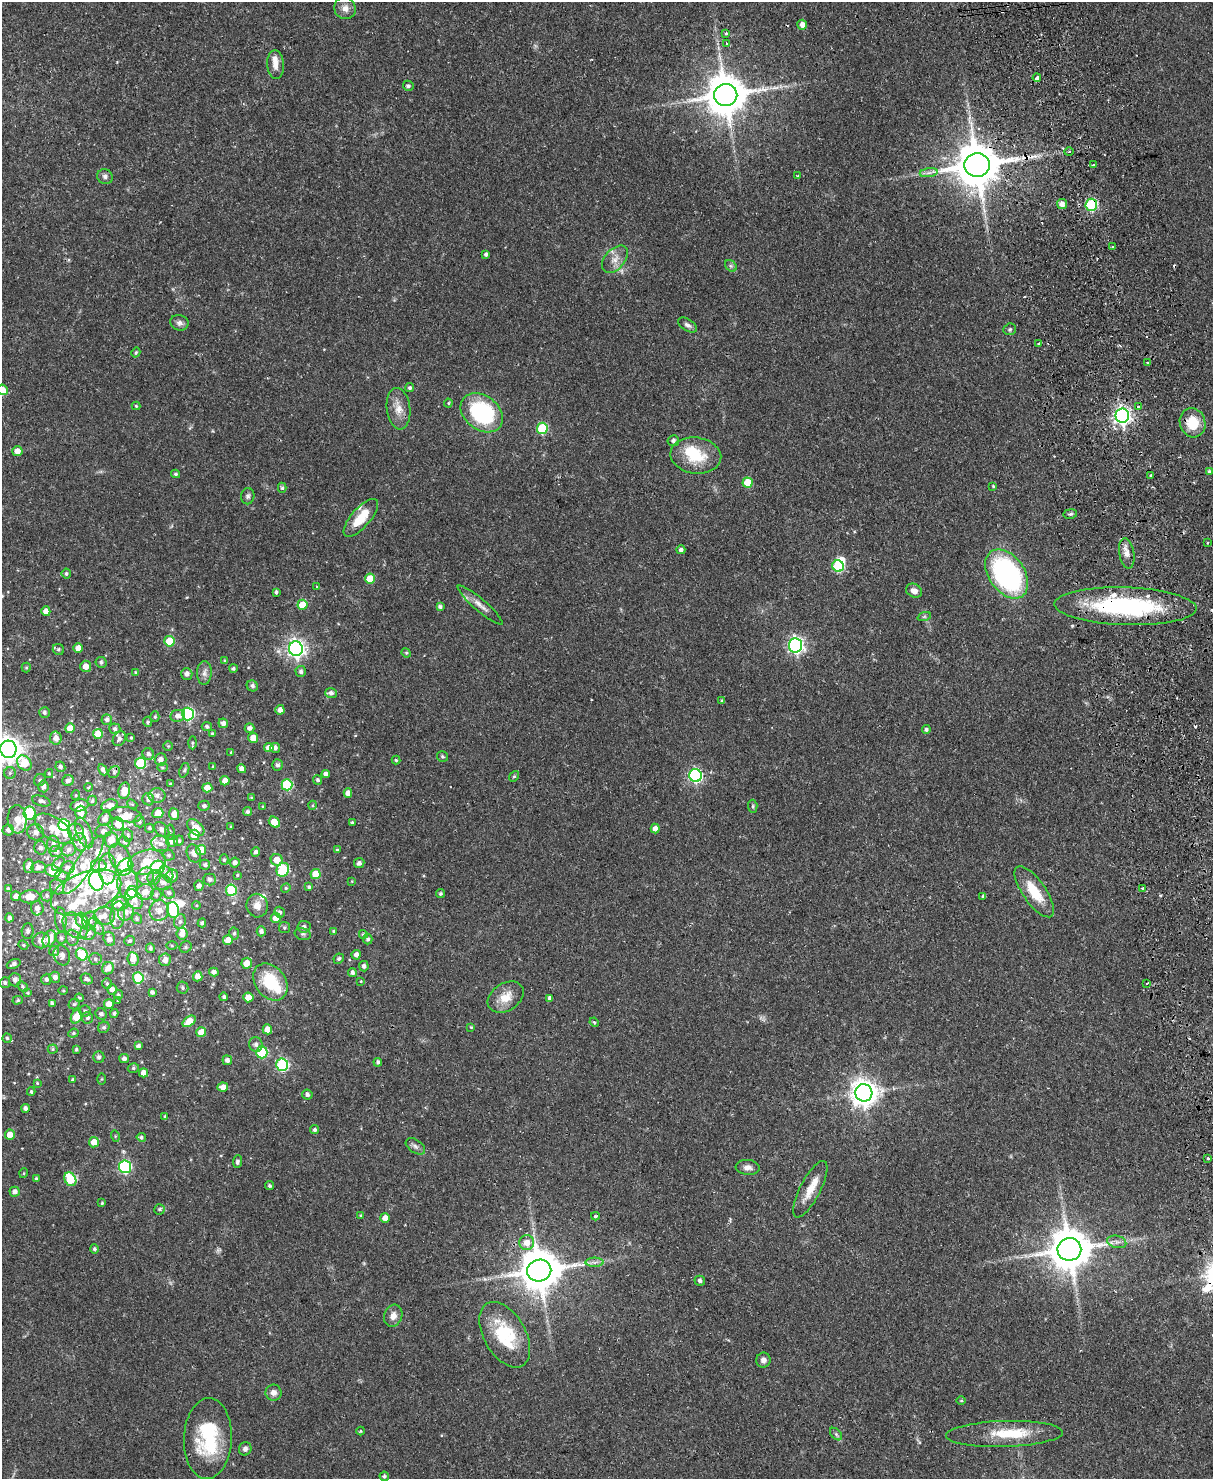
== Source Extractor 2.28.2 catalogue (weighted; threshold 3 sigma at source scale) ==
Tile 6 of 4 x 3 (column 2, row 2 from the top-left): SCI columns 1268-2478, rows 1742-3218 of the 4958 x 4848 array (HDU 1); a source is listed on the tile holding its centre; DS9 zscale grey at full resolution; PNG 1215 x 1481 px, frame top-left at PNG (2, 2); each listed source drawn as its Kron ellipse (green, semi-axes under 4 px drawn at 4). Shown black and unused: <1% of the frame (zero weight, under 2 of 3 exposures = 3% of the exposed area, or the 3 px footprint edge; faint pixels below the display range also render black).
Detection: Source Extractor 2.28.2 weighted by HDU 2 'WHT'; one run over the whole footprint, this tile lists its part. Background 0.0581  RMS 0.0056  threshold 0.025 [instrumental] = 3 sigma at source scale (4.5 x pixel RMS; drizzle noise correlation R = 1.50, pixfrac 1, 0.05/0.05 arcsec/px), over >= 5 px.
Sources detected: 461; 1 too faint to see at this stretch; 4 inside a brighter object's white glare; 10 cosmic-ray / hot-pixel residue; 1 long thin detection or spike segment (spike, bleed or trail) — neither listed nor drawn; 47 inside a brighter listed object's ellipse — not listed separately; the other 398 listed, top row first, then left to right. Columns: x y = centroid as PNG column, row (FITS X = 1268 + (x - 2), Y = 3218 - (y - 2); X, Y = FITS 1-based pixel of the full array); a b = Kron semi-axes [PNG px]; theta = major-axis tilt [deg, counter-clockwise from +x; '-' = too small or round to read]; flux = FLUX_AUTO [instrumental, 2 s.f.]
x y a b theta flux
345 8 11 10 - 3.5
802 25 5 5 - 3.1
726 33 4 3 - 1
727 44 4 3 - 1
275 64 14 8 -86 4.3
1037 78 4 3 - 3.3
408 86 5 5 - 1.2
726 95 12 11 - 1900
1069 152 4 3 - 0.66
977 165 13 12 - 2300
1094 165 3 3 - 2.1
929 173 9 4 8 2
798 176 4 3 - 0.71
105 177 8 7 - 2
1062 204 5 5 - 3.7
1091 205 6 6 - 44
1113 247 3 3 - 1.1
486 254 4 3 - 1.3
615 259 16 10 48 5.1
731 266 6 5 - 1.1
179 323 9 7 -19 2.1
688 325 10 6 -31 2
1010 329 6 5 - 1
1039 343 4 2 - 1.2
136 352 5 4 - 0.85
1148 362 3 3 - 0.93
410 388 4 4 - 1.2
2 390 5 5 - 5.7
448 403 4 4 - 0.6
136 406 4 4 - 0.61
1138 406 3 3 - 0.95
398 409 21 11 -83 6.8
482 413 23 17 -38 59
1122 416 7 7 - 210
1193 423 15 12 -73 13
542 428 5 5 - 34
673 441 6 5 - 1.6
17 451 5 5 - 4
696 456 25 18 -7 20
1209 471 3 3 - 0.86
175 474 4 3 - 0.84
1151 476 3 3 - 1.6
747 483 5 5 - 12
993 486 4 3 - 0.54
282 488 5 4 - 1
248 496 8 6 87 1.5
1070 514 7 4 10 1.1
361 518 24 9 49 13
1207 543 3 2 - 0.81
681 550 4 4 - 1.7
1127 553 15 7 -81 4.1
838 566 6 5 - 39
66 574 5 4 - 1.1
1007 574 27 18 -55 98
370 579 5 5 - 12
317 586 3 2 - 0.71
914 591 8 6 -26 2.9
276 592 3 3 - 1.1
302 605 5 5 - 11
480 605 29 6 -41 4.5
1125 606 71 19 -2 79
440 607 4 4 - 1.3
46 611 5 4 - 4
924 617 7 4 19 0.9
169 641 5 5 - 13
796 645 7 6 - 160
78 648 5 4 - 3.8
58 649 6 5 - 1.2
296 649 7 7 - 230
406 653 5 4 - 0.63
225 661 4 3 - 0.81
101 662 5 5 - 1.5
86 666 5 5 - 4.4
26 668 5 4 - 0.66
233 668 4 4 - 0.98
301 671 5 5 - 1.6
135 673 4 4 - 0.8
204 673 12 7 88 2.5
187 674 6 5 - 2.1
252 686 6 5 - 1.6
331 693 5 5 - 2.1
722 701 4 3 - 0.84
280 710 4 4 - 3.3
44 712 5 5 - 1.3
188 714 6 6 - 67
178 716 7 6 - 3.2
155 717 5 4 - 0.76
107 720 5 5 - 1.8
148 722 5 4 - 0.91
223 723 5 4 - 2.2
207 726 5 4 - 1.2
70 728 5 5 - 5.8
249 728 5 4 - 2.1
115 729 5 5 - 1.5
926 729 4 4 - 1.1
212 733 4 4 - 0.67
98 734 5 5 - 9.4
131 737 3 3 - 0.58
56 738 6 5 - 3.6
253 738 5 5 - 4.9
119 739 8 6 58 1.8
192 743 6 4 90 0.95
168 746 5 4 - 0.62
269 748 5 4 - 3.7
275 748 5 5 - 1.8
8 749 8 8 - 580
231 752 4 3 - 0.53
148 754 6 5 - 1.9
442 756 5 5 - 0.84
161 759 6 6 - 2.5
396 760 4 4 - 0.67
24 763 8 6 -49 15
140 763 5 5 - 29
277 765 5 5 - 1.6
60 767 5 4 - 1.5
162 767 5 4 - 0.72
213 767 3 3 - 0.65
241 769 4 4 - 2.2
103 770 6 4 -62 1.8
184 770 7 4 69 1
114 772 6 5 - 1.1
10 773 6 5 - 1.3
49 774 4 4 - 0.64
326 774 4 4 - 1.9
695 775 6 6 - 92
514 776 6 4 51 0.84
40 780 6 5 - 1.4
318 780 5 4 - 1.2
68 781 6 5 - 2.1
225 781 5 4 - 3.6
170 784 4 3 - 0.43
287 785 5 5 - 35
43 786 6 5 - 2.6
88 787 4 3 - 0.56
207 788 5 4 - 5.7
124 791 8 5 79 7.7
348 793 4 4 - 3
76 795 5 3 - 0.46
157 795 8 7 - 2.6
251 797 3 3 - 0.5
148 799 6 6 - 2
41 801 9 5 -17 1.9
92 801 5 4 - 0.9
132 804 5 4 - 0.72
80 805 9 6 13 5
110 805 8 5 20 3
313 805 4 3 - 0.57
204 806 5 5 - 1.6
263 806 4 2 - 0.37
753 806 6 4 -84 0.83
81 812 6 5 - 4.3
247 812 4 4 - 1.4
30 813 6 6 - 33
158 813 5 5 - 6.9
174 814 6 5 - 4.5
126 815 17 7 -8 4.7
17 819 14 9 -86 6
105 819 7 6 - 2.4
139 821 6 5 - 1.4
274 822 6 5 - 8.4
352 823 3 3 - 0.85
118 824 7 6 - 5.6
64 825 6 6 - 46
231 826 3 3 - 0.59
196 827 10 6 -44 6.8
149 828 4 4 - 1
655 828 5 4 - 2.9
53 829 21 11 -34 12
162 829 9 5 -44 2.4
8 830 5 5 - 1.8
103 831 8 6 11 1.9
36 832 8 8 - 2.9
76 832 9 8 - 3.7
170 832 8 4 88 1.1
84 833 16 7 -69 8.3
128 835 7 5 -68 1
194 835 5 5 - 9.3
111 840 8 6 -84 7.7
172 841 6 6 - 3.4
179 841 5 4 - 1.1
80 842 9 6 -79 3.6
124 842 6 5 - 1
160 843 9 7 -14 3.2
53 844 8 6 -88 2
40 848 7 6 - 1.7
69 850 7 6 - 1.9
201 850 5 5 - 10
337 850 4 3 - 0.75
56 851 6 5 - 1.8
256 852 5 4 - 1.6
194 853 9 7 -69 2.9
169 855 6 5 - 1
120 858 15 10 -63 5.2
224 860 5 4 - 0.97
277 860 6 5 - 7.5
147 862 19 12 11 11
235 863 5 5 - 2.1
359 863 5 5 - 1.5
58 864 8 5 48 1.1
84 865 34 8 57 12
205 865 5 5 - 1.3
29 866 7 5 88 3.7
99 866 8 6 -2 2.6
38 867 7 6 - 2.3
68 867 7 6 - 1.6
125 867 9 7 48 21
158 867 7 6 - 36
107 869 15 9 89 5.9
283 870 7 6 - 34
53 871 8 5 -22 11
167 873 8 5 -51 1.8
316 874 5 5 - 10
237 875 4 3 - 0.63
62 876 7 5 -17 1.4
146 876 9 8 - 3.6
172 876 7 6 - 3.9
154 878 7 6 - 2
210 879 6 6 - 1.9
96 881 9 7 -74 53
352 881 3 3 - 0.44
163 883 8 7 - 2.3
128 884 15 10 -87 7.4
199 886 5 4 - 2.4
57 887 8 6 -55 2
309 887 4 3 - 0.92
286 888 5 4 - 0.72
1142 888 3 3 - 0.82
8 889 4 4 - 0.94
231 890 6 5 - 32
132 892 6 5 - 12
145 892 9 7 17 5.2
1034 892 30 11 -55 15
86 893 37 20 21 22
169 893 6 5 - 1.4
440 894 4 4 - 0.95
156 895 6 5 - 1.1
16 896 5 5 - 2.3
47 896 6 5 - 1.1
983 896 3 3 - 1.6
30 897 10 6 5 6.7
134 899 11 8 -52 4.1
120 904 8 6 10 5.9
196 905 4 3 - 0.52
257 906 12 10 -79 4.3
37 908 7 6 - 2.9
173 910 8 6 -75 29
159 911 10 9 - 4.7
126 912 9 7 55 2.4
280 912 6 5 - 1.4
118 915 14 7 83 3.2
104 916 10 9 - 4.3
9 918 4 4 - 1.9
276 918 5 5 - 4.1
137 919 5 5 - 1
61 920 12 6 -86 2.1
82 920 7 6 - 8.2
90 921 9 7 78 2.8
180 921 7 5 74 1.6
202 923 4 3 - 1.1
75 925 15 10 -47 7.6
97 926 10 5 -50 1.9
304 927 6 5 - 1.7
284 928 5 5 - 1.1
28 931 8 6 86 1.7
261 931 5 4 - 1.7
334 931 4 4 - 0.84
88 933 8 7 - 3.2
234 933 6 5 - 1.1
182 934 6 5 - 3.7
303 934 8 6 -13 1.3
363 934 4 4 - 0.95
61 938 6 5 - 1.2
72 938 8 6 -86 2.2
49 939 9 6 62 6.3
109 939 7 5 -72 3.2
368 939 5 4 - 1.2
41 940 9 7 19 4.5
228 940 5 5 - 6
130 941 5 5 - 0.99
23 945 5 4 - 0.68
172 945 5 4 - 0.68
186 947 6 5 - 1.1
150 948 5 4 - 1.1
54 951 5 5 - 0.91
82 954 6 5 - 16
62 955 10 8 -71 2.5
356 955 5 4 - 2.1
95 959 6 5 - 1.5
133 959 7 5 -85 3.5
339 959 5 4 - 1.1
165 960 6 6 - 3.3
247 963 5 5 - 6.4
14 964 7 4 22 1.8
364 966 5 4 - 1.6
108 968 6 5 - 4.2
214 972 5 4 - 2
352 973 4 4 - 1.6
198 976 5 5 - 4.2
55 977 5 5 - 2.4
138 978 5 5 - 23
46 979 5 5 - 1.4
87 979 6 5 - 1.7
15 980 6 6 - 2.3
361 981 4 3 - 0.41
270 982 20 15 -53 24
5 983 5 5 - 1.2
1147 983 3 2 - 0.92
107 984 5 5 - 0.77
23 986 6 4 -44 0.86
182 988 6 6 - 1.2
112 989 5 5 - 3.1
63 991 5 3 - 0.55
152 992 4 4 - 1.3
28 993 4 3 - 0.53
118 995 5 4 - 0.76
224 997 4 4 - 1.3
248 997 5 5 - 7
506 997 19 13 33 8.5
79 998 4 3 - 0.6
550 998 4 4 - 2.2
18 1000 5 4 - 0.91
118 1001 3 3 - 0.5
52 1003 4 3 - 1.3
74 1004 5 5 - 0.84
109 1004 5 5 - 3.8
85 1011 6 5 - 1.1
114 1013 4 4 - 1
101 1014 6 5 - 1.6
76 1017 7 5 63 11
87 1018 5 5 - 1.3
189 1021 7 5 38 9.7
594 1022 5 3 - 0.71
104 1027 6 5 - 1.2
471 1027 3 3 - 0.57
267 1029 5 4 - 6.3
201 1032 5 5 - 7.6
73 1033 5 4 - 0.8
7 1038 4 4 - 0.82
256 1044 7 6 - 1.9
138 1046 4 4 - 1.8
53 1049 5 4 - 0.76
76 1050 4 3 - 0.77
262 1052 6 5 - 37
99 1057 6 5 - 1.6
124 1058 5 4 - 1.6
227 1060 5 5 - 2
378 1062 4 3 - 1.2
282 1065 6 6 - 53
133 1068 6 4 15 0.94
143 1073 4 4 - 3.6
102 1079 6 4 88 0.53
73 1080 3 3 - 0.77
37 1083 4 4 - 0.52
223 1087 5 4 - 3
31 1092 4 3 - 0.88
864 1093 8 8 - 590
307 1095 5 5 - 1.7
25 1108 4 4 - 1.7
165 1117 4 3 - 1.2
315 1130 4 4 - 1.2
10 1135 5 5 - 4.9
115 1136 5 3 - 0.56
141 1137 4 4 - 0.96
94 1142 5 5 - 5.8
415 1146 11 6 -35 1.9
1208 1158 3 3 - 1.2
237 1162 6 4 83 1.3
125 1167 6 6 - 66
748 1167 12 7 -5 2.7
24 1173 5 3 - 0.45
36 1178 4 4 - 0.76
70 1179 7 5 -58 23
269 1186 4 3 - 0.9
810 1189 31 10 63 8.8
15 1192 5 5 - 2.3
102 1203 4 4 - 0.61
160 1209 5 5 - 1.1
361 1215 4 4 - 0.85
595 1216 4 4 - 0.89
385 1218 5 4 - 3.6
527 1242 7 7 - 5.4
1117 1242 9 6 -14 2.1
94 1249 5 4 - 1.2
1069 1249 12 11 - 1900
595 1262 9 4 0 2
539 1270 12 11 - 1900
700 1281 5 5 - 1.3
393 1316 11 9 72 3.8
505 1335 36 21 -60 31
763 1360 7 7 - 2.2
273 1393 8 8 - 3.1
961 1400 5 3 - 0.53
361 1431 4 4 - 0.62
836 1434 7 4 -46 1.2
1004 1434 58 13 2 20
208 1438 40 24 87 39
245 1449 7 6 - 1.8
384 1476 5 4 - 1
Overlapping masked pixels (flux is a lower limit): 5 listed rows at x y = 977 165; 1091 205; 1125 606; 539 1270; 1004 1434
Isophote crosses this tile's border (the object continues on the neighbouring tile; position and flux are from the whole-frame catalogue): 2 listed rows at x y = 2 390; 8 749